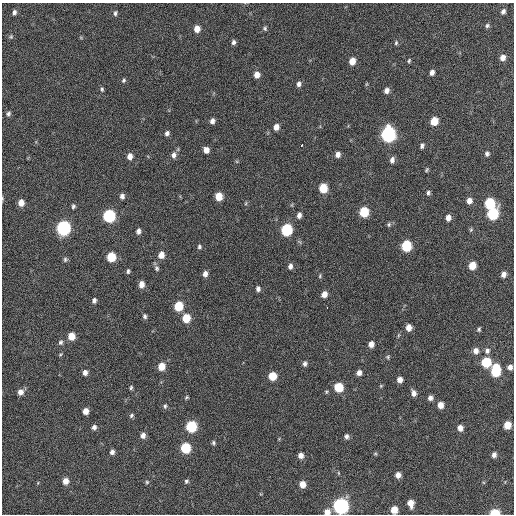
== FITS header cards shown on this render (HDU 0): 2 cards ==
NAXIS1  =                  512 / Axis length
NAXIS2  =                  512 / Axis length

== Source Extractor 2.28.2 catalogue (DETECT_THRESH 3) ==
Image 512 x 512 px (HDU 0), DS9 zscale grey, 1 PNG px = 1 image px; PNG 516 x 516 px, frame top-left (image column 1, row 512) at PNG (2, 3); no overlay
Background 366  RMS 18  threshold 55.3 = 3 sigma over >= 5 px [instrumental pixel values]
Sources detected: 127; all 127 listed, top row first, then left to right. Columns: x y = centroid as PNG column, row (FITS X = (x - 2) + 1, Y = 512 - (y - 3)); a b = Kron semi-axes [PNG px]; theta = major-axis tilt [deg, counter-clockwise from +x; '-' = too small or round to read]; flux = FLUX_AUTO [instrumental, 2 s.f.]
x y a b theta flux
503 11 6 5 - 3800
14 12 5 4 - 3200
115 13 6 4 77 2400
487 26 6 6 - 2600
265 28 6 5 - 2200
197 29 6 6 - 11000
11 37 5 5 - 1700
233 42 6 5 - 3500
396 43 6 5 - 2100
503 57 6 6 - 7700
352 61 6 5 - 13000
409 61 6 4 64 1700
432 72 5 4 - 5300
257 75 7 6 - 9100
124 80 6 5 - 2200
299 84 6 5 - 4300
366 84 6 3 71 1200
102 89 6 4 -88 2100
387 90 6 5 - 5300
8 114 6 5 - 2700
212 121 5 5 - 5000
434 121 6 5 - 22000
276 127 6 5 - 8100
167 133 5 5 - 3900
388 134 8 7 - 290000
302 145 4 3 - 4300
422 146 6 4 73 3100
206 150 6 5 - 8500
338 154 6 5 - 6000
487 154 6 5 - 3200
174 155 9 7 80 5700
130 156 7 6 - 7700
392 160 7 5 74 4900
426 170 6 4 51 1700
323 188 7 6 - 31000
428 193 6 5 - 2600
122 196 6 5 - 4400
219 196 6 6 - 19000
2 198 6 3 -72 1300
469 201 7 6 - 7200
21 203 7 6 - 9900
246 203 6 3 71 1400
489 203 7 7 - 58000
73 206 6 5 - 2400
364 212 7 6 - 48000
493 214 8 7 - 79000
299 215 7 5 78 5300
109 216 7 6 - 130000
448 218 6 5 - 6900
389 224 7 5 75 2300
63 228 8 7 - 210000
286 230 7 6 - 94000
471 230 6 4 69 1700
138 231 6 5 - 4500
406 246 7 6 - 70000
199 247 6 5 - 2300
161 255 7 6 - 11000
111 257 7 6 - 35000
65 259 6 6 - 2500
472 265 6 5 - 18000
290 266 6 5 - 4500
157 268 7 6 - 2900
128 271 6 4 81 2400
205 274 6 5 - 5900
503 274 6 5 - 6200
320 276 6 4 83 1500
141 284 7 5 80 8900
258 289 6 5 - 3900
324 294 6 5 - 8700
94 300 6 5 - 3900
178 306 7 6 - 38000
327 308 3 2 - 6500
145 316 6 5 - 2900
186 318 7 6 - 27000
409 327 6 5 - 8700
479 329 5 4 - 2000
399 335 6 4 70 1400
71 336 6 5 - 17000
61 342 7 6 - 3100
371 344 5 5 - 8200
476 351 7 7 - 6700
487 351 8 6 72 4500
388 357 6 5 - 1900
486 362 7 6 - 51000
305 363 7 5 79 3700
161 366 6 6 - 18000
510 367 6 5 - 5800
496 370 10 6 86 58000
85 372 6 5 - 5400
359 373 6 5 - 6100
272 376 6 6 - 26000
400 379 5 5 - 6900
381 386 5 4 - 1300
338 387 6 6 - 39000
131 388 5 4 - 2000
20 392 7 6 - 7500
326 392 5 4 - 1500
414 393 7 5 -71 6000
186 397 5 4 - 1500
430 398 6 5 - 5000
440 405 6 5 - 10000
165 406 7 4 81 2300
85 411 5 5 - 10000
131 415 7 5 48 2500
507 425 6 5 - 18000
191 426 7 6 - 80000
94 427 5 5 - 4200
460 428 6 5 - 7300
143 435 6 6 - 6000
347 436 6 5 - 3800
213 443 6 5 - 2200
185 448 6 6 - 59000
112 452 5 5 - 4600
375 454 6 4 0 1500
301 455 5 5 - 7100
494 455 5 4 - 4900
338 473 5 3 - 1000
398 475 5 5 - 7900
65 481 6 6 - 9900
186 481 6 5 - 2200
147 482 5 5 - 1800
302 484 6 5 - 12000
410 503 7 5 -79 12000
341 506 7 7 - 330000
394 510 6 5 - 17000
327 512 7 6 - 9000
495 513 6 4 4 41000
At the frame edge (FLAGS 8, measured only in part): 5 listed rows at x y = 2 198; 341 506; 394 510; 327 512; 495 513